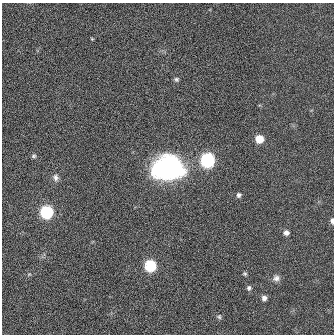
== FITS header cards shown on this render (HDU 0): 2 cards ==
NAXIS1  =                  332
NAXIS2  =                  332

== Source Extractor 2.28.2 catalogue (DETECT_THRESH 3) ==
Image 332 x 332 px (HDU 0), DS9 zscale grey, 1 PNG px = 1 image px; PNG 336 x 336 px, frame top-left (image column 1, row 332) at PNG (2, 3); no overlay
Background 0.00261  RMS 0.044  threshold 0.131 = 3 sigma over >= 5 px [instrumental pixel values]
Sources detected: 17; all 17 listed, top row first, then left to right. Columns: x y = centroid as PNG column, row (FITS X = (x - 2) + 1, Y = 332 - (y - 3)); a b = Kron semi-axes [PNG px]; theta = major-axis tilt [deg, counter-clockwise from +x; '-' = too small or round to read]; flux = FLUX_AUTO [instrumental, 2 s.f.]
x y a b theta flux
92 39 5 3 - 2.7
176 79 6 5 - 5.8
259 139 6 6 - 51
34 156 6 6 - 5.6
207 160 8 7 - 420
167 168 28 20 0 500
56 177 10 8 -68 12
239 195 4 4 - 7.1
46 212 7 7 - 280
332 221 5 3 - 9.8
286 233 5 4 - 10
150 266 7 7 - 200
245 274 5 4 - 3.8
276 278 8 8 - 11
249 288 6 5 - 6
264 298 5 5 - 11
219 317 6 4 -68 4.6
At the frame edge (FLAGS 8, measured only in part): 1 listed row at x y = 332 221